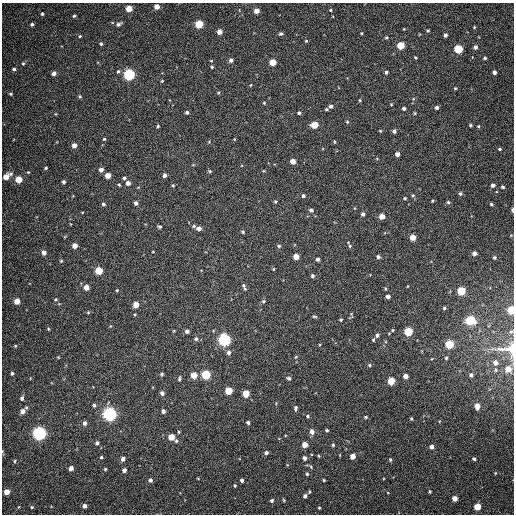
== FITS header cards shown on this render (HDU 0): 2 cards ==
NAXIS1  =                  512
NAXIS2  =                  512

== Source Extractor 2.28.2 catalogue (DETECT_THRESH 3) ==
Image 512 x 512 px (HDU 0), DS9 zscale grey, 1 PNG px = 1 image px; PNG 516 x 516 px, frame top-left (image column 1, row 512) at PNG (2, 3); no overlay
Background 360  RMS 8.4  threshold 25.3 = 3 sigma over >= 5 px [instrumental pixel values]
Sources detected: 213; all 213 listed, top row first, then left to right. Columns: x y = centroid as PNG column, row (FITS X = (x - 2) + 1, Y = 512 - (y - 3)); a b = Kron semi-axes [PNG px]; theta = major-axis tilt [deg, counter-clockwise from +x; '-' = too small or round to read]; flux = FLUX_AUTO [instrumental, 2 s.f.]
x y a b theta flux
157 7 4 4 - 4500
129 9 5 4 - 8600
330 10 3 3 - 520
257 11 4 4 - 4100
42 14 4 4 - 970
74 16 4 4 - 840
32 24 5 4 - 1100
118 24 6 4 27 1500
199 24 5 5 - 20000
474 27 3 3 - 510
404 29 3 2 - 340
428 30 3 2 - 610
219 32 4 4 - 3800
361 33 3 2 - 430
281 34 4 4 - 990
445 35 4 3 - 1500
80 36 4 4 - 590
386 37 3 3 - 740
306 41 4 4 - 550
101 44 4 4 - 850
401 45 5 4 - 15000
475 47 4 4 - 1600
458 49 5 5 - 26000
415 57 3 2 - 520
485 58 4 3 - 830
231 60 5 4 - 1600
272 62 5 4 - 11000
23 63 5 4 - 900
212 67 3 3 - 640
14 69 4 4 - 1100
118 71 4 4 - 750
386 72 4 3 - 1200
494 72 4 4 - 1900
54 73 4 4 - 2400
129 75 5 5 - 74000
162 81 4 3 - 530
251 85 4 3 - 440
455 88 3 3 - 580
218 93 5 3 - 550
11 94 4 3 - 670
80 96 4 4 - 630
360 100 5 3 - 520
264 103 4 3 - 540
391 104 3 3 - 410
331 106 4 4 - 1300
437 107 4 4 - 1500
404 108 4 4 - 1100
327 109 3 3 - 650
187 112 4 4 - 1100
299 113 4 4 - 1100
415 113 4 4 - 590
347 122 4 4 - 660
314 125 5 4 - 11000
470 125 4 3 - 750
158 126 4 4 - 690
479 126 4 4 - 720
380 131 3 3 - 530
394 131 4 4 - 1500
104 139 3 3 - 510
234 139 5 3 - 380
334 142 5 2 - 510
74 145 4 4 - 3500
500 149 4 3 - 750
397 154 4 4 - 2600
293 161 4 4 - 4600
46 168 3 2 - 710
101 170 4 4 - 2600
210 171 5 3 - 790
11 174 6 5 - 1200
108 175 4 4 - 5800
165 175 5 4 - 1800
6 177 5 4 - 6300
124 178 4 4 - 920
19 179 5 4 - 11000
64 182 4 4 - 1100
128 183 4 4 - 2400
119 185 5 3 - 600
173 185 4 3 - 660
493 185 4 4 - 1900
503 187 4 4 - 1000
460 193 5 5 - 1200
413 195 5 5 - 800
303 196 4 4 - 1100
405 198 4 3 - 590
432 201 4 3 - 520
275 202 5 4 - 700
448 202 6 5 - 920
136 203 4 4 - 1700
103 204 4 4 - 1100
491 204 5 4 - 890
311 210 6 5 - 1300
512 210 4 3 - 1400
363 214 5 4 - 1400
382 216 4 4 - 5500
159 226 4 3 - 940
194 226 5 4 - 800
199 229 5 4 - 2700
243 232 4 4 - 810
413 237 4 4 - 7200
75 246 4 4 - 4100
279 246 5 5 - 870
350 246 6 5 - 880
153 252 3 2 - 350
44 253 5 5 - 2600
474 253 4 4 - 2400
296 257 4 4 - 6000
378 257 5 4 - 1200
494 257 4 4 - 880
318 259 4 4 - 1400
61 261 4 3 - 590
273 269 5 3 - 520
99 271 5 5 - 17000
312 276 4 4 - 1100
243 285 7 6 - 1200
86 287 4 4 - 4900
385 288 4 3 - 490
117 290 4 3 - 510
461 291 5 5 - 21000
388 296 4 4 - 2000
56 299 4 4 - 650
17 301 4 4 - 6300
263 301 5 4 - 880
136 305 4 4 - 6800
444 308 4 4 - 790
511 310 5 4 - 19000
88 312 5 5 - 520
314 316 6 3 -1 710
341 320 3 3 - 660
470 320 6 5 - 34000
48 329 4 3 - 600
393 330 4 3 - 560
187 331 4 4 - 1800
408 332 5 5 - 26000
511 332 7 4 60 1000
377 335 5 4 - 1400
196 339 6 5 - 1300
224 340 5 5 - 120000
373 340 4 3 - 670
320 344 3 2 - 460
449 344 5 5 - 23000
15 346 4 4 - 530
509 349 35 20 -1 16000
229 352 5 5 - 1600
58 357 3 3 - 410
296 357 5 4 - 700
446 358 5 4 - 780
495 362 6 5 - 3100
369 365 5 4 - 730
508 369 6 6 - 6200
496 370 5 4 - 820
12 373 5 4 - 870
162 374 4 3 - 840
194 375 4 4 - 8700
206 375 5 5 - 31000
471 375 5 5 - 1400
405 376 4 4 - 3900
179 378 6 4 75 800
289 378 6 4 -19 1000
391 381 5 4 - 17000
229 391 5 5 - 16000
162 393 4 4 - 1900
246 393 5 4 - 10000
22 398 5 4 - 1400
94 405 4 4 - 1000
477 406 5 4 - 5400
296 408 6 4 79 1100
22 411 5 5 - 3700
163 411 4 3 - 1800
110 414 5 5 - 190000
308 416 4 4 - 790
366 417 4 3 - 740
411 419 4 3 - 630
248 422 4 4 - 1200
85 423 5 5 - 1900
327 430 3 3 - 820
179 432 4 3 - 560
312 432 6 5 - 2700
39 433 5 5 - 170000
171 437 5 4 - 9000
176 441 5 4 - 870
97 443 5 5 - 1400
305 444 4 4 - 5900
333 445 4 3 - 810
432 447 4 4 - 2000
2 451 5 3 - 520
266 453 4 4 - 1400
319 456 5 3 - 480
353 456 4 4 - 4800
101 457 3 3 - 690
304 458 4 4 - 1800
123 459 5 4 - 2200
474 459 4 3 - 950
390 460 5 4 - 720
15 461 5 4 - 720
71 468 4 4 - 3200
105 469 3 3 - 670
124 470 4 4 - 2200
495 473 5 3 - 450
307 474 4 4 - 770
150 480 5 5 - 1700
242 480 4 3 - 1100
324 480 3 2 - 560
235 485 4 3 - 600
430 491 5 5 - 750
7 492 4 4 - 6200
305 496 6 5 - 1600
455 498 5 4 - 4300
284 500 4 4 - 590
272 501 5 4 - 1300
84 506 4 4 - 2200
32 507 4 4 - 670
477 507 5 5 - 11000
319 508 4 3 - 570
At the frame edge (FLAGS 8, measured only in part): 4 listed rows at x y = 512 210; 511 310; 509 349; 2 451